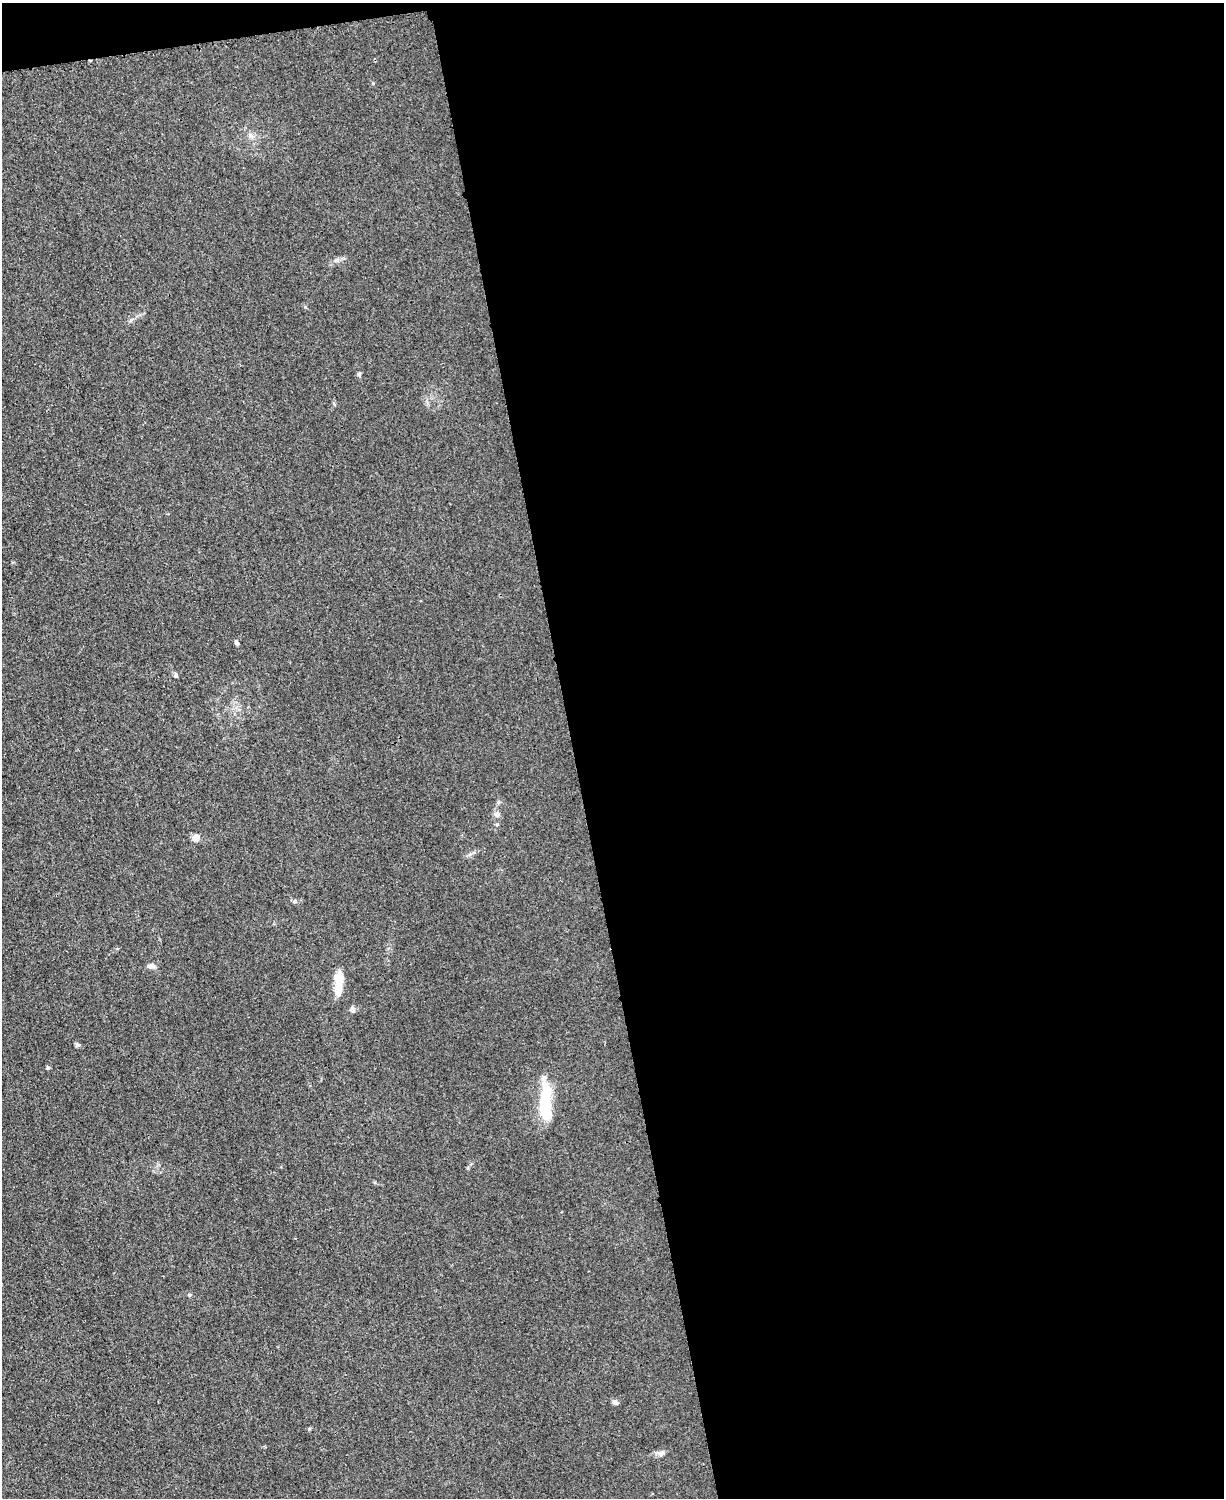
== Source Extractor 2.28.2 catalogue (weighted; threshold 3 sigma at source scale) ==
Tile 4 of 4 x 3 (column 4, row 1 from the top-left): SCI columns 3677-4898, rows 3257-4752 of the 4923 x 4898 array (HDU 1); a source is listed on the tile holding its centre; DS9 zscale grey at full resolution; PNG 1226 x 1500 px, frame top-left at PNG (2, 3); no overlay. Shown black and unused: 54% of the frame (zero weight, under 3 of 4 exposures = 2% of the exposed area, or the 3 px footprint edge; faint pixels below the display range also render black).
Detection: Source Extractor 2.28.2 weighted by HDU 2 'WHT'; one run over the whole footprint, this tile lists its part. Background 0.0151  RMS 0.0046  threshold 0.0205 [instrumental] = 3 sigma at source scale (4.5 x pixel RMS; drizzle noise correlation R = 1.50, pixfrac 1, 0.05/0.05 arcsec/px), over >= 5 px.
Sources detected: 18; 1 inside a brighter listed object's ellipse — not listed separately; the other 17 listed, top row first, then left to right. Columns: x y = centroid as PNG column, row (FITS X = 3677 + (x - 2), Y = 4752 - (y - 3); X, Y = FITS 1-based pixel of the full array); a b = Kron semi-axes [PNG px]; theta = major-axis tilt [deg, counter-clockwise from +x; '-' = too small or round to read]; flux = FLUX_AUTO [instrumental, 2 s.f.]
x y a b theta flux
337 260 7 6 - 1.3
131 320 7 4 53 0.83
359 374 6 5 - 0.83
236 643 7 4 -63 0.98
176 675 6 5 - 1.1
497 814 6 6 - 2.5
196 838 5 4 - 10
295 901 7 5 -23 0.94
151 966 10 6 1 2.1
339 980 26 11 86 7.7
352 1008 8 6 -69 1.2
77 1044 7 5 -89 0.84
48 1067 6 4 -28 0.61
546 1104 47 12 -89 22
615 1402 8 5 -25 1.3
309 1429 5 4 - 0.54
661 1453 11 6 11 1.8
Unlisted compact peaks at least as high as the median listed source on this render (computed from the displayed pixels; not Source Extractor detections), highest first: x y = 189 1295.